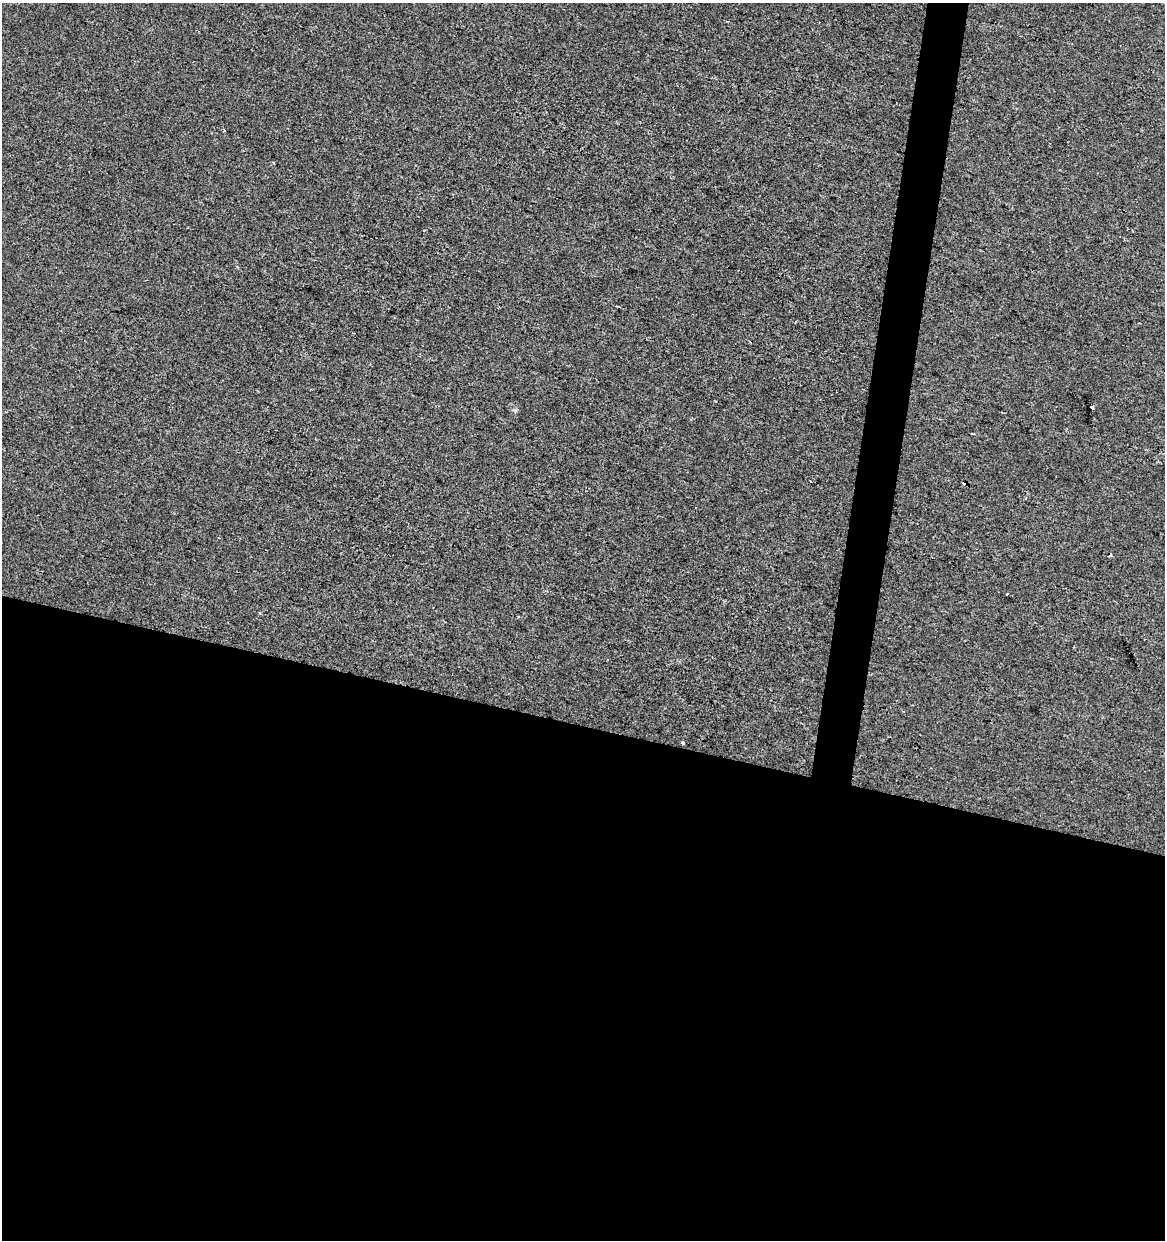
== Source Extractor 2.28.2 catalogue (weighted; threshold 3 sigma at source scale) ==
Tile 14 of 4 x 4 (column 2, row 4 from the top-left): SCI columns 1447-2609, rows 1-1238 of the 5159 x 4960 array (HDU 1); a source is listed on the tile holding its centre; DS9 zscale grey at full resolution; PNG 1167 x 1242 px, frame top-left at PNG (2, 3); no overlay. Shown black and unused: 44% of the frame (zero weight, under 2 of 3 exposures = <1% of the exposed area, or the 3 px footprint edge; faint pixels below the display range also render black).
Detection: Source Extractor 2.28.2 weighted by HDU 2 'WHT'; one run over the whole footprint, this tile lists its part. Background -6.83e-05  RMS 0.0042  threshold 0.019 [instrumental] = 3 sigma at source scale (4.5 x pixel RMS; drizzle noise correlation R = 1.50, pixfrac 1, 0.0396/0.0396 arcsec/px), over >= 5 px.
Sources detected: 6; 3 cosmic-ray / hot-pixel residue — not listed; the other 3 listed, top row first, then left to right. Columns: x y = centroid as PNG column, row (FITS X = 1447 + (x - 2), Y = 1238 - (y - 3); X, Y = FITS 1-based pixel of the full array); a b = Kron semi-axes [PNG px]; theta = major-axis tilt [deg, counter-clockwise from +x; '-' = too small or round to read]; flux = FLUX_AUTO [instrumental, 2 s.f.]
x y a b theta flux
1092 407 4 3 - 7.1
1110 555 4 3 - 1.5
682 743 3 3 - 2.8